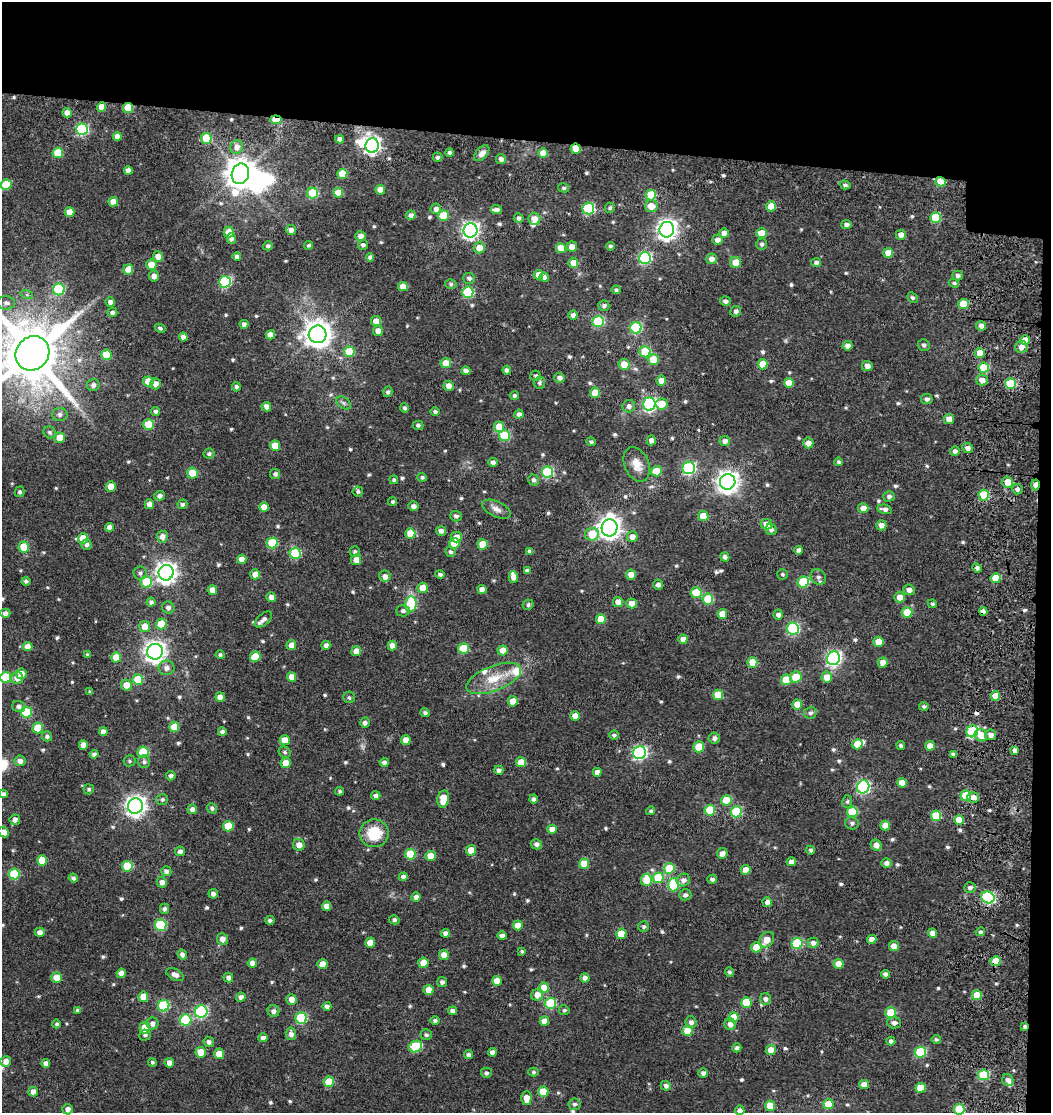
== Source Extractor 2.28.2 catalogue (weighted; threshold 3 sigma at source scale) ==
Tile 2 of 2 x 2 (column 2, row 1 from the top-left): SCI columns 1250-2298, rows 1173-2283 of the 2539 x 2444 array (HDU 1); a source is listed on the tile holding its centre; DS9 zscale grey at full resolution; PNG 1053 x 1115 px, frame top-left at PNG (2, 2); each listed source drawn as its Kron ellipse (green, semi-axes under 4 px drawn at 4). Shown black and unused: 14% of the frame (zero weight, under 3 of 5 exposures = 15% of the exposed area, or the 3 px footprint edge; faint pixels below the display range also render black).
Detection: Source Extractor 2.28.2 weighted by HDU 2 'WHT'; one run over the whole footprint, this tile lists its part. Background 0.0445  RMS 0.008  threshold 0.036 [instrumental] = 3 sigma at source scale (4.5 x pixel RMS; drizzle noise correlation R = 1.50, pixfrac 1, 0.0396/0.0396 arcsec/px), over >= 5 px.
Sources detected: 640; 1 too faint to see at this stretch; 3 inside a brighter object's white glare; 1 cosmic-ray / hot-pixel residue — neither listed nor drawn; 10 inside a brighter listed object's ellipse — not listed separately; of the other 625, all 500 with FLUX_AUTO >= 1.42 (the completeness limit of this list) listed and drawn (125 fainter detections not listed), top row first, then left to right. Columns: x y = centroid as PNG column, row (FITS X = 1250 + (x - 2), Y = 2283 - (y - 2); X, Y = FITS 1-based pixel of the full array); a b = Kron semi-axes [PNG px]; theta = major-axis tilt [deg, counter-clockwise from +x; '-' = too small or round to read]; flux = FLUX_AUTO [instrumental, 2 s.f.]
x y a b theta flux
102 107 5 4 - 10
128 108 5 5 - 22
67 113 5 4 - 6.7
276 120 6 4 -5 15
82 129 6 6 - 77
117 136 4 4 - 5
206 138 5 5 - 23
340 139 4 4 - 3.7
372 145 7 6 - 250
237 147 7 6 - 6
576 149 5 5 - 19
58 153 5 5 - 23
450 153 4 4 - 2.2
482 153 9 5 48 4.3
543 153 5 4 - 9.5
438 157 5 5 - 1.9
501 159 5 4 - 3
128 170 4 4 - 4.3
240 174 10 8 71 1200
342 174 5 5 - 18
941 182 5 4 - 19
6 185 5 5 - 28
845 185 5 4 - 1.8
564 188 5 4 - 1.5
380 190 5 5 - 9.2
313 193 5 5 - 42
338 193 5 5 - 13
651 195 5 5 - 26
113 202 5 4 - 7.6
651 206 6 6 - 9.5
771 206 5 5 - 15
610 208 5 5 - 1.6
436 209 5 5 - 3.4
497 209 5 4 - 2.3
588 209 6 6 - 64
70 212 5 5 - 9.9
411 215 5 4 - 3.5
443 216 5 5 - 21
519 218 5 4 - 2.4
935 218 5 5 - 30
534 219 6 6 - 8.1
846 224 5 4 - 2.8
291 230 5 5 - 3.6
470 230 7 7 - 270
667 230 8 7 - 410
229 232 5 5 - 11
724 233 5 5 - 5.6
761 233 5 5 - 12
901 235 5 5 - 5.6
360 236 5 5 - 4.1
231 239 5 5 - 3.1
717 240 5 5 - 4.2
762 244 6 5 - 1.9
309 245 4 4 - 1.5
363 245 5 4 - 2.2
268 246 5 4 - 2
610 246 4 4 - 1.6
572 247 5 5 - 5.9
479 248 5 5 - 8.7
561 248 5 5 - 13
888 253 5 5 - 11
158 256 5 5 - 6.9
237 256 4 4 - 2.9
370 257 4 4 - 2.7
645 258 6 6 - 86
712 259 5 5 - 4.8
735 262 5 5 - 12
816 262 5 4 - 2.8
573 263 5 5 - 9.1
151 265 5 5 - 13
128 269 5 5 - 9.6
538 275 5 4 - 11
958 275 5 5 - 2.4
154 276 5 5 - 5
544 277 5 4 - 2.7
469 278 6 5 - 2.4
225 282 6 6 - 67
954 283 5 4 - 1.5
451 284 6 4 -16 1.6
403 286 5 4 - 8.8
59 289 6 6 - 52
616 290 4 4 - 1.4
468 292 5 5 - 57
27 295 6 4 -19 1.4
912 298 6 4 -42 1.7
725 301 5 5 - 2.8
110 302 5 4 - 4.1
6 303 9 6 -5 3.4
963 304 5 5 - 23
604 306 5 5 - 2.2
736 311 5 5 - 2.9
112 312 5 4 - 2.2
573 315 4 4 - 2.5
376 321 5 5 - 7
598 321 5 5 - 57
244 324 4 4 - 3.1
981 326 5 4 - 4.6
160 328 5 4 - 1.5
636 328 6 5 - 60
378 331 5 5 - 5.4
318 334 9 8 - 910
271 335 5 4 - 6.6
183 337 4 4 - 3.6
1025 340 5 5 - 10
924 345 6 6 - 2.1
848 346 5 4 - 3.9
1021 347 6 6 - 5.9
349 352 5 5 - 27
645 352 5 5 - 31
32 353 18 16 48 6500
980 353 5 5 - 11
107 355 5 5 - 16
653 360 5 5 - 22
446 363 5 5 - 11
624 364 5 5 - 9.8
763 364 5 5 - 15
867 366 5 5 - 4.6
984 368 5 5 - 30
507 370 4 4 - 2.5
466 371 4 4 - 3.7
536 376 5 5 - 1.8
559 378 5 5 - 3.3
661 380 5 5 - 6.8
982 380 6 5 - 5.2
148 381 5 5 - 19
539 383 6 5 - 1.9
789 383 5 5 - 12
156 384 5 5 - 4.6
1010 384 5 5 - 39
93 385 6 6 - 3
449 386 5 5 - 5.8
236 387 4 4 - 2.5
388 392 5 4 - 2.1
595 393 5 5 - 15
514 396 5 4 - 1.9
927 399 6 5 - 2.8
344 403 8 5 -36 1.9
649 404 6 6 - 130
661 404 6 5 - 13
629 406 6 6 - 3.2
266 407 5 4 - 5.1
405 408 5 4 - 1.6
155 411 4 4 - 2.1
435 412 4 4 - 1.9
60 414 7 6 - 3.2
519 414 4 4 - 3.2
949 419 5 5 - 7.1
149 424 5 5 - 25
418 425 5 4 - 1.8
499 427 5 5 - 15
50 432 6 5 - 1.9
505 436 5 5 - 39
60 438 5 5 - 11
651 440 5 4 - 4
725 441 5 5 - 3.5
591 442 4 4 - 1.9
808 443 5 5 - 6.5
275 446 5 5 - 16
968 448 5 5 - 3.9
955 451 5 5 - 3.1
209 454 5 5 - 2
493 462 4 4 - 3
839 462 4 4 - 1.5
637 464 18 12 -66 10
689 468 6 6 - 110
656 471 5 5 - 20
547 472 6 5 - 64
192 473 5 5 - 23
275 474 5 5 - 2.3
422 477 5 4 - 1.7
394 480 4 4 - 1.5
534 480 6 5 - 2.4
728 482 8 7 - 520
1008 482 5 5 - 13
1035 485 5 3 - 7.5
111 487 5 5 - 11
1017 489 5 5 - 2.6
358 491 5 5 - 1.8
20 492 5 4 - 2
984 495 5 5 - 35
159 496 5 4 - 3.1
889 496 5 5 - 2.7
393 502 4 4 - 1.6
149 504 5 4 - 5.3
182 504 5 4 - 1.8
413 506 5 4 - 3.6
264 507 5 4 - 7.9
863 508 5 5 - 6.9
496 509 15 7 -25 4.7
885 509 7 4 -13 3
456 516 5 5 - 2.5
703 516 5 5 - 14
766 524 5 5 - 8.7
881 525 5 5 - 4.5
109 527 4 4 - 4.4
610 528 8 8 - 560
771 529 6 5 - 2.6
441 531 5 5 - 3.4
410 533 5 5 - 15
592 534 7 6 - 16
162 537 6 5 - 4.9
456 537 5 5 - 6.4
632 537 5 5 - 4.7
83 539 5 5 - 18
272 543 5 5 - 37
454 544 5 5 - 12
483 544 5 5 - 18
87 545 5 5 - 2.4
24 547 5 5 - 17
799 550 4 4 - 4.4
355 551 5 5 - 1.7
530 551 4 4 - 3.1
450 552 5 5 - 1.8
295 553 5 5 - 42
725 557 5 4 - 2.7
242 559 5 4 - 8.2
356 560 5 5 - 7.4
977 568 5 4 - 2.3
527 570 4 3 - 2.3
140 573 6 6 - 2.2
166 573 8 7 - 490
255 574 5 5 - 7.7
440 574 5 4 - 2
782 574 5 5 - 1.5
631 575 5 5 - 8.1
385 576 6 5 - 3.8
513 577 5 5 - 5.9
818 577 8 7 - 2.9
996 578 5 5 - 19
26 581 4 4 - 1.7
146 582 6 5 - 25
803 582 6 5 - 49
658 585 5 5 - 3.1
423 588 5 5 - 12
482 589 4 4 - 6.2
212 590 5 4 - 8
909 590 6 5 - 4.1
696 593 5 5 - 25
271 597 5 5 - 4.6
900 597 5 5 - 6.8
708 599 5 5 - 30
151 602 4 4 - 2.2
618 602 5 5 - 7
632 603 5 5 - 7.4
411 604 8 5 86 39
932 604 4 4 - 1.7
528 605 5 5 - 1.8
168 608 6 6 - 2.8
403 611 7 5 2 2.4
907 612 5 5 - 19
983 612 4 4 - 5.5
5 613 5 4 - 3.2
722 614 5 4 - 11
778 615 5 5 - 3.3
263 619 10 5 40 2.7
601 619 5 5 - 16
161 624 5 5 - 20
145 627 5 5 - 9.3
793 629 6 6 - 76
683 639 4 4 - 5.8
879 642 5 5 - 14
291 645 5 5 - 7.4
326 645 5 4 - 3.5
28 646 4 4 - 6.5
392 646 5 4 - 5.3
463 648 5 5 - 24
503 650 5 5 - 7.1
356 651 5 5 - 6.6
155 652 8 7 - 510
88 655 4 4 - 1.4
220 655 4 4 - 1.7
116 657 5 5 - 12
255 657 5 5 - 15
834 658 7 6 - 180
752 662 5 5 - 17
883 662 5 5 - 6.1
166 668 8 7 - 3.8
21 674 5 5 - 6.6
6 677 5 5 - 33
292 677 5 4 - 7.5
796 677 6 5 - 16
827 677 5 5 - 10
17 678 6 6 - 5.2
494 678 29 12 21 19
138 680 5 5 - 25
786 680 5 5 - 25
126 685 5 5 - 9.1
90 692 4 3 - 1.5
718 695 5 5 - 15
995 696 5 4 - 10
220 697 5 4 - 5.7
349 697 6 5 - 1.7
513 701 5 5 - 9.7
797 705 5 5 - 10
924 706 4 4 - 1.6
19 707 6 5 - 2.6
26 712 5 5 - 39
425 713 5 4 - 2
810 713 6 5 - 2.1
575 716 5 4 - 8.7
365 722 5 4 - 2.6
174 727 5 5 - 15
38 728 5 5 - 24
972 731 6 5 - 71
103 732 4 4 - 4.7
222 732 4 4 - 2.6
614 735 5 4 - 1.7
981 735 6 6 - 11
991 735 5 5 - 4.7
47 736 5 5 - 2
714 738 5 5 - 3.1
285 740 5 5 - 11
406 740 5 5 - 7.5
857 744 5 5 - 13
83 745 4 4 - 6.4
901 745 4 4 - 1.6
930 746 5 5 - 6
699 747 5 5 - 17
1015 750 4 4 - 4.4
143 752 5 5 - 34
285 752 6 5 - 1.8
639 753 6 6 - 130
94 754 4 4 - 2.5
953 754 4 4 - 2
20 761 5 5 - 3.9
129 761 6 5 - 1.6
144 762 6 6 - 2
384 762 5 4 - 3.1
521 762 5 5 - 14
286 763 5 5 - 12
499 770 4 4 - 2.8
597 772 4 4 - 4.1
171 776 5 4 - 2.5
902 783 5 4 - 11
863 787 6 6 - 110
89 789 5 5 - 1.7
340 791 4 4 - 1.5
3 794 4 4 - 2.6
376 796 5 4 - 2.8
966 796 5 5 - 29
973 797 6 5 - 4.4
162 799 6 5 - 2
443 799 9 5 79 15
533 799 4 4 - 2.3
726 800 5 5 - 19
847 802 6 5 - 1.4
135 806 8 7 - 450
212 808 5 5 - 1.9
192 809 5 4 - 3.8
710 810 5 5 - 33
651 811 4 4 - 1.7
736 812 5 5 - 46
852 812 5 5 - 27
936 816 5 5 - 31
15 820 5 5 - 3.8
959 820 5 4 - 16
852 823 7 6 - 2.3
228 826 5 5 - 24
885 826 5 5 - 8.8
552 829 5 4 - 6.4
4 832 5 5 - 5.8
374 833 14 14 - 26
536 844 5 5 - 3
299 845 6 5 - 6.4
876 845 6 5 - 5.2
471 850 5 5 - 11
811 850 4 4 - 2
180 851 5 5 - 3.1
722 853 5 5 - 4.9
410 854 5 5 - 26
430 856 5 5 - 10
42 861 5 5 - 17
791 862 4 4 - 5
886 863 5 4 - 3.3
584 864 5 5 - 17
127 866 5 5 - 29
669 868 5 5 - 27
746 870 5 5 - 10
166 871 5 5 - 2.6
14 874 5 5 - 37
403 877 4 4 - 3.3
73 878 4 4 - 2.2
658 878 5 5 - 29
712 879 5 4 - 2.4
646 880 6 5 - 15
683 880 7 6 - 3.4
162 882 5 5 - 4.4
673 885 6 5 - 42
970 888 6 5 - 2.6
213 894 4 4 - 3.2
685 895 6 5 - 2.7
416 897 4 4 - 4.1
988 897 7 5 -26 86
767 902 5 5 - 4.2
326 906 5 4 - 6.1
164 909 5 4 - 2.5
270 920 5 4 - 1.8
394 920 5 4 - 2
161 925 6 5 - 60
518 925 5 5 - 8.6
644 927 5 5 - 1.9
40 932 5 4 - 4.1
980 932 5 4 - 1.9
445 933 4 4 - 3.2
933 933 4 4 - 6.4
621 934 5 5 - 17
502 936 4 4 - 3.6
222 939 6 5 - 4.8
872 939 5 4 - 5.2
767 940 8 6 50 7.9
370 943 5 5 - 11
797 943 5 5 - 46
813 943 5 5 - 3.3
894 946 5 5 - 6.2
756 947 5 5 - 14
522 951 4 3 - 1.5
182 954 5 4 - 3.3
444 955 5 5 - 7.4
995 961 5 5 - 15
252 963 4 4 - 5
423 963 5 5 - 10
322 964 5 5 - 9.4
839 964 5 5 - 8.4
729 972 5 4 - 1.7
121 973 4 4 - 5.1
175 974 9 5 -26 4.2
886 974 4 4 - 3.2
56 977 5 5 - 11
228 978 5 4 - 3.3
585 978 4 4 - 3.3
497 981 5 5 - 9.7
442 982 5 5 - 2.8
544 988 5 5 - 14
429 990 5 5 - 8
537 995 6 5 - 7.5
977 995 5 5 - 19
143 997 5 5 - 8.9
241 997 4 4 - 2.9
291 999 5 5 - 6.2
765 999 6 5 - 3.4
746 1002 5 5 - 23
550 1003 5 5 - 49
164 1006 6 5 - 58
327 1006 4 4 - 3
77 1010 4 3 - 1.5
564 1010 5 5 - 1.5
273 1011 6 6 - 3.3
453 1011 5 4 - 3.5
201 1012 6 6 - 91
891 1013 5 5 - 29
734 1017 5 5 - 14
301 1018 5 5 - 61
185 1020 6 5 - 52
435 1020 4 4 - 1.9
544 1021 5 4 - 6
691 1022 6 5 - 3.2
894 1023 6 5 - 3.6
57 1024 4 4 - 1.5
153 1024 6 6 - 3.7
730 1024 6 5 - 4.7
1025 1026 4 4 - 1.7
145 1028 6 5 - 13
688 1031 5 5 - 16
291 1034 6 5 - 3.5
145 1035 6 5 - 1.6
426 1035 6 5 - 1.7
263 1038 4 4 - 4.1
936 1039 5 4 - 1.5
891 1041 4 4 - 2.7
209 1042 5 5 - 3.1
415 1046 7 5 27 43
737 1048 5 4 - 2.2
771 1050 5 5 - 8.3
201 1052 5 5 - 12
492 1052 4 4 - 3.2
920 1052 5 5 - 50
219 1054 5 5 - 8
469 1055 4 4 - 2.2
6 1061 5 5 - 5.9
152 1062 4 4 - 1.5
46 1063 4 4 - 4
169 1063 5 4 - 5
533 1072 5 4 - 1.5
486 1073 5 5 - 2
703 1073 5 5 - 2.8
983 1075 5 5 - 46
1008 1080 6 5 - 3.8
329 1082 5 5 - 23
864 1084 5 4 - 6.3
666 1086 5 5 - 2.6
921 1088 5 5 - 17
33 1092 5 4 - 4.8
543 1092 5 5 - 22
526 1098 7 5 88 8.3
574 1104 6 6 - 2
828 1104 5 5 - 14
770 1106 5 5 - 13
68 1109 5 5 - 3.9
959 1109 5 5 - 44
740 1110 5 5 - 3.3
Overlapping masked pixels (flux is a lower limit): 10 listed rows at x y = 128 108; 276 120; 576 149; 941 182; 1008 482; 1035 485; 984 495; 983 612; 995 961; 1025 1026
Isophote crosses this tile's border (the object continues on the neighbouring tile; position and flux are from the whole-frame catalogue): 7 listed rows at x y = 6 185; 32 353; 6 677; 3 794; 4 832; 959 1109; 740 1110